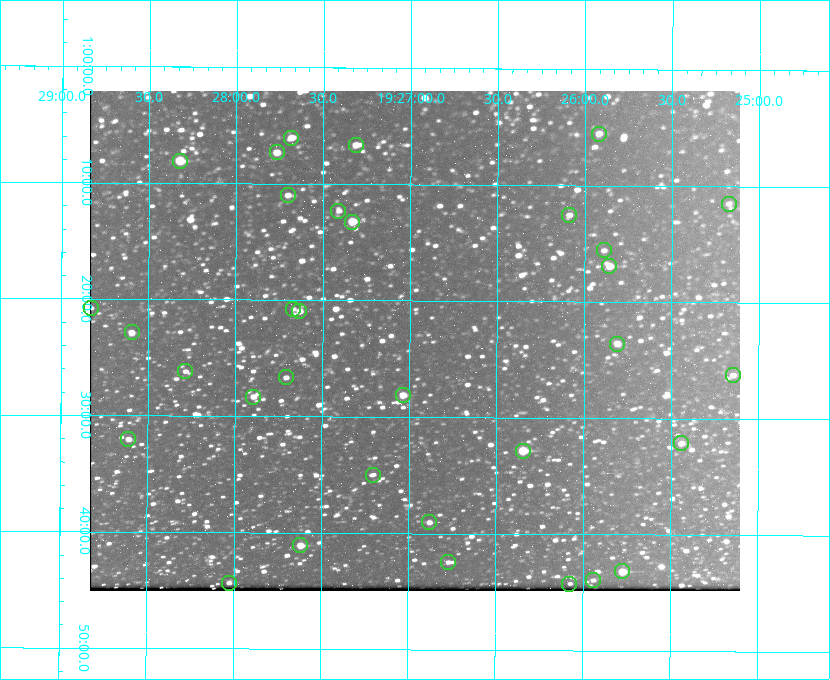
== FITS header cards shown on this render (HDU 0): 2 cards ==
NAXIS1  =                  650 / Width of table row in bytes
NAXIS2  =                  500 / Number of rows in table

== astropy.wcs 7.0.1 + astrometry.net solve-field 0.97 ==
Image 650 x 500 px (HDU 0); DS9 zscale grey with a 90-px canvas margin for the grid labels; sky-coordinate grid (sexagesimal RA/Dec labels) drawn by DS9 from the SOLVED WCS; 33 Tycho-2 reference stars matched to detected sources circled (green)
Header WCS: none
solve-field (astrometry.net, Tycho-2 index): SOLVED blind (the file carries no WCS)
Solved WCS: RA---TAN-SIP/DEC--TAN-SIP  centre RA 19:26:58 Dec +01:23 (291.74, +1.39 deg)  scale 5.16 arcsec/px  FOV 55.9' x 43.0'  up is +180 deg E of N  parity flipped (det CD > 0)
(file carries no celestial WCS; the grid is the blind solution)
Tycho-2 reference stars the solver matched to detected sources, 33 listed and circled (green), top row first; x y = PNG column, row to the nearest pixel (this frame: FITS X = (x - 90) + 1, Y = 500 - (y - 91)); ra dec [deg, ICRS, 3 dp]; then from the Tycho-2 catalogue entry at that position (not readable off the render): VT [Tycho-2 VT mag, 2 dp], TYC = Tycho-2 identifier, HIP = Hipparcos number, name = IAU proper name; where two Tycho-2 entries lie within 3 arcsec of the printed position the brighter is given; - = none
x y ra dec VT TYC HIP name
599 134 291.480 +1.092 11.69 465-523-1 - -
291 138 291.921 +1.101 10.89 465-1942-1 - -
356 145 291.829 +1.111 10.78 465-2030-1 - -
277 152 291.942 +1.122 10.76 465-1161-1 - -
180 161 292.081 +1.135 10.24 465-979-1 - -
288 195 291.926 +1.184 11.49 465-1994-1 - -
729 204 291.294 +1.191 12.55 465-657-1 - -
338 211 291.853 +1.206 11.17 465-1444-1 - -
569 215 291.522 +1.209 11.81 465-867-1 - -
352 222 291.833 +1.221 9.77 465-1968-1 - -
604 250 291.472 +1.260 11.72 465-772-1 - -
609 266 291.465 +1.282 11.06 465-140-1 - -
91 308 292.207 +1.347 13.02 465-880-1 - -
293 309 291.918 +1.346 12.72 465-661-1 - -
299 311 291.908 +1.350 10.94 465-1840-1 - -
132 332 292.148 +1.381 10.77 465-611-1 - -
617 344 291.453 +1.393 11.17 465-261-1 - -
185 371 292.071 +1.436 12.12 465-1311-1 - -
733 375 291.287 +1.437 11.86 465-1616-1 - -
286 377 291.927 +1.444 11.17 465-873-1 - -
403 395 291.759 +1.468 10.00 465-530-1 - -
253 397 291.973 +1.472 10.69 465-577-1 - -
128 439 292.152 +1.534 10.91 465-857-1 - -
681 443 291.360 +1.535 11.71 465-397-1 - -
523 451 291.587 +1.547 9.51 465-596-1 - -
373 475 291.801 +1.583 12.28 465-1290-1 - -
429 522 291.720 +1.651 11.47 465-675-1 - -
300 545 291.905 +1.685 9.70 465-808-1 - -
448 562 291.693 +1.708 12.07 465-703-1 - -
622 571 291.444 +1.720 9.41 465-672-1 - -
593 580 291.485 +1.732 11.91 465-185-1 - -
229 583 292.007 +1.739 11.52 465-518-1 - -
569 584 291.519 +1.738 12.28 465-673-1 - -